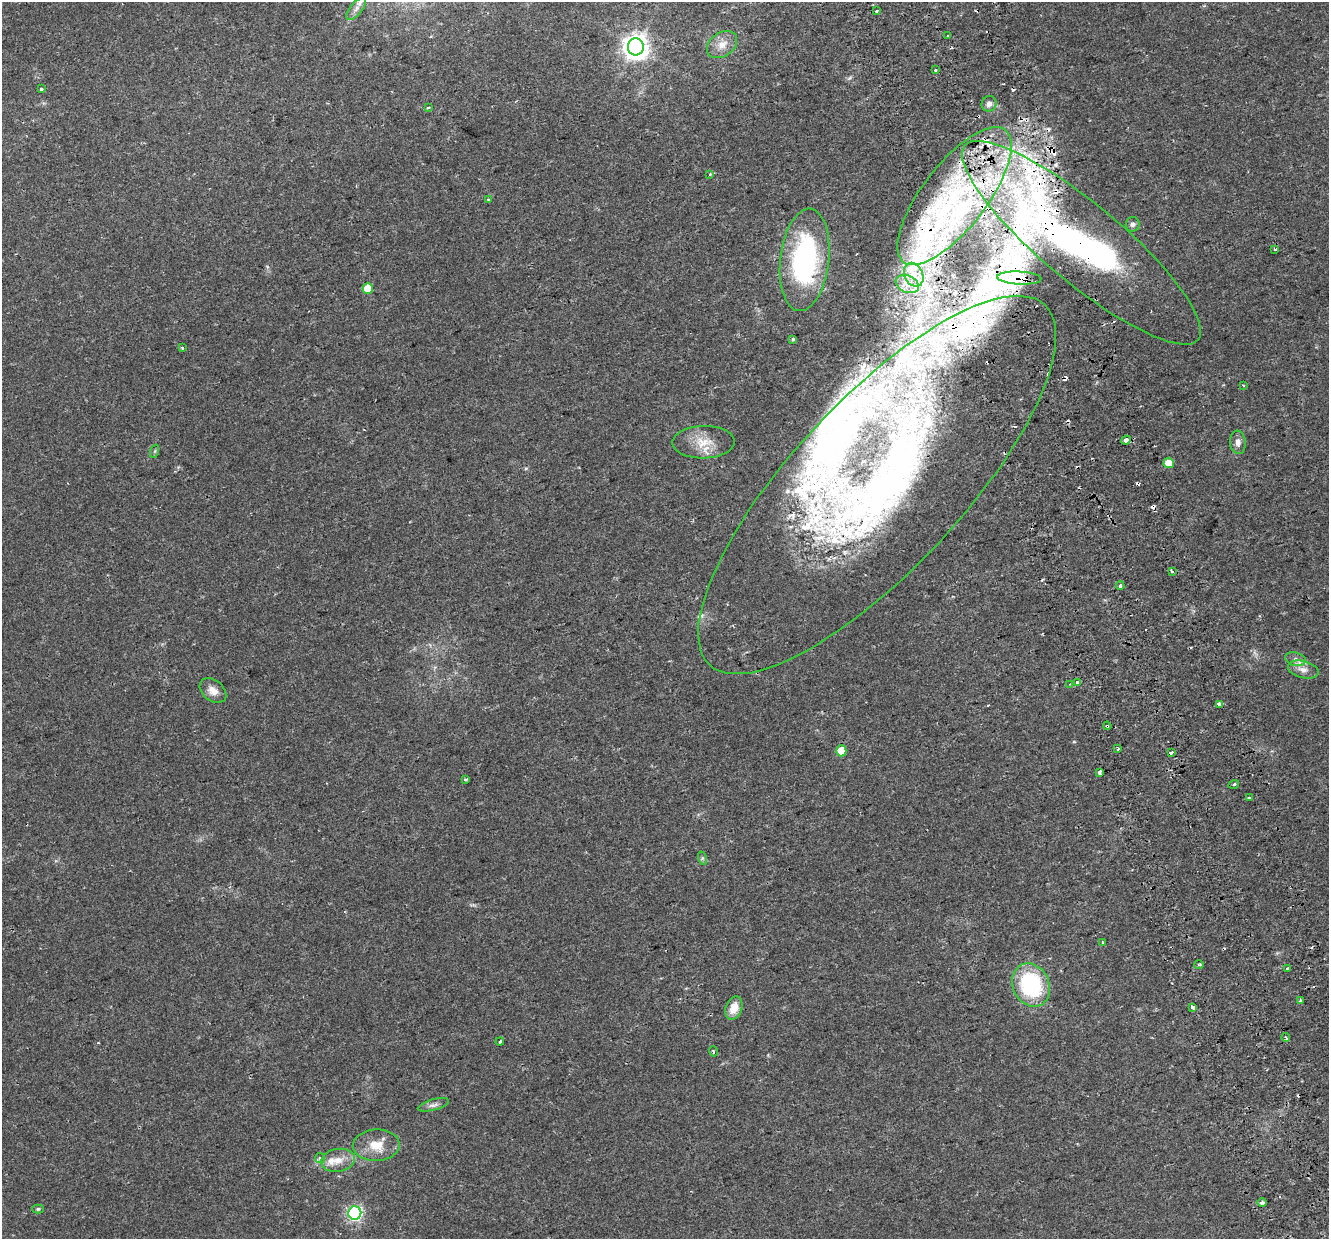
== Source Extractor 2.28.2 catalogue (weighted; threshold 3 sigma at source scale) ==
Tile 6 of 4 x 4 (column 2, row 2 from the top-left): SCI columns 1384-2710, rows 2554-3790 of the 5422 x 5159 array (HDU 1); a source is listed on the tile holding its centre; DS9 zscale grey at full resolution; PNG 1331 x 1241 px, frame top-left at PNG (2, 2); each listed source drawn as its Kron ellipse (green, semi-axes under 4 px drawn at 4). Shown black and unused: <1% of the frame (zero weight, under 2 of 3 exposures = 3% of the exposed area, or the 3 px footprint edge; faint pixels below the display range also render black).
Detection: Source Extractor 2.28.2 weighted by HDU 2 'WHT'; one run over the whole footprint, this tile lists its part. Background 0.0356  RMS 0.005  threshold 0.0226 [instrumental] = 3 sigma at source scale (4.5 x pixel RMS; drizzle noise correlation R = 1.50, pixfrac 1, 0.0396/0.0396 arcsec/px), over >= 5 px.
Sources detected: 101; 14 cosmic-ray / hot-pixel residue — neither listed nor drawn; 24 inside a brighter listed object's ellipse — not listed separately; the other 63 listed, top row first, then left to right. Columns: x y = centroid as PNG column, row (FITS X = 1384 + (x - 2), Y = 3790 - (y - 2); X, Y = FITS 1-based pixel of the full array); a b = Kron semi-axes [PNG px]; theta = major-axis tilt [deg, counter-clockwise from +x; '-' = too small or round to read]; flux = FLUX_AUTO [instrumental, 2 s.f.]
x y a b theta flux
356 9 13 6 50 2.7
876 11 3 3 - 14
948 36 3 2 - 0.74
722 45 16 11 36 5.7
636 47 8 8 - 500
935 70 3 2 - 0.54
41 89 3 3 - 1
989 104 8 7 - 2.6
429 108 3 3 - 1.2
710 174 4 4 - 0.72
954 196 83 32 52 96
488 199 3 3 - 3.1
1133 224 7 7 - 1.6
1081 243 152 39 -40 320
1275 249 3 3 - 1
805 260 51 24 83 89
914 275 12 9 -65 5.3
1019 278 22 6 -3 4.7
907 284 12 8 -25 4.4
368 288 5 5 - 12
793 339 4 3 - 0.77
182 348 3 3 - 0.68
1243 385 4 3 - 0.67
1126 440 5 4 - 5.5
703 442 31 16 1 12
1238 442 11 8 -85 3
155 451 7 4 71 0.75
1169 463 5 5 - 9.9
877 485 246 85 47 400
1172 571 3 3 - 3.3
1120 586 4 3 - 5
1295 659 10 6 -16 2.5
1303 669 15 8 -14 4.3
1077 682 4 3 - 4.7
1070 684 2 2 - 0.43
213 691 15 10 -40 4.6
1219 704 3 3 - 7.5
1107 726 4 3 - 0.53
1118 749 3 2 - 1.4
841 751 5 5 - 14
1171 753 4 3 - 3.2
1099 773 4 3 - 3.1
465 779 4 3 - 1.7
1234 784 5 3 - 0.63
1249 798 3 3 - 3.2
702 858 7 4 -72 0.88
1103 942 3 3 - 1.1
1199 964 5 3 - 0.64
1288 968 4 3 - 2.5
1031 985 22 18 -65 52
1301 1000 3 3 - 1.2
1193 1007 4 3 - 2.6
734 1008 12 8 70 6.2
1286 1038 4 3 - 0.65
500 1042 4 3 - 0.92
713 1051 5 3 - 0.58
433 1105 16 5 15 2.2
376 1145 23 15 2 9.9
320 1158 5 5 - 1.2
338 1160 17 11 10 6
1262 1203 5 4 - 1.3
38 1209 5 4 - 0.96
355 1213 6 6 - 98
Overlapping masked pixels (flux is a lower limit): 7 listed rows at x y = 954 196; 1081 243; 1019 278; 1126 440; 877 485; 1107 726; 1171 753